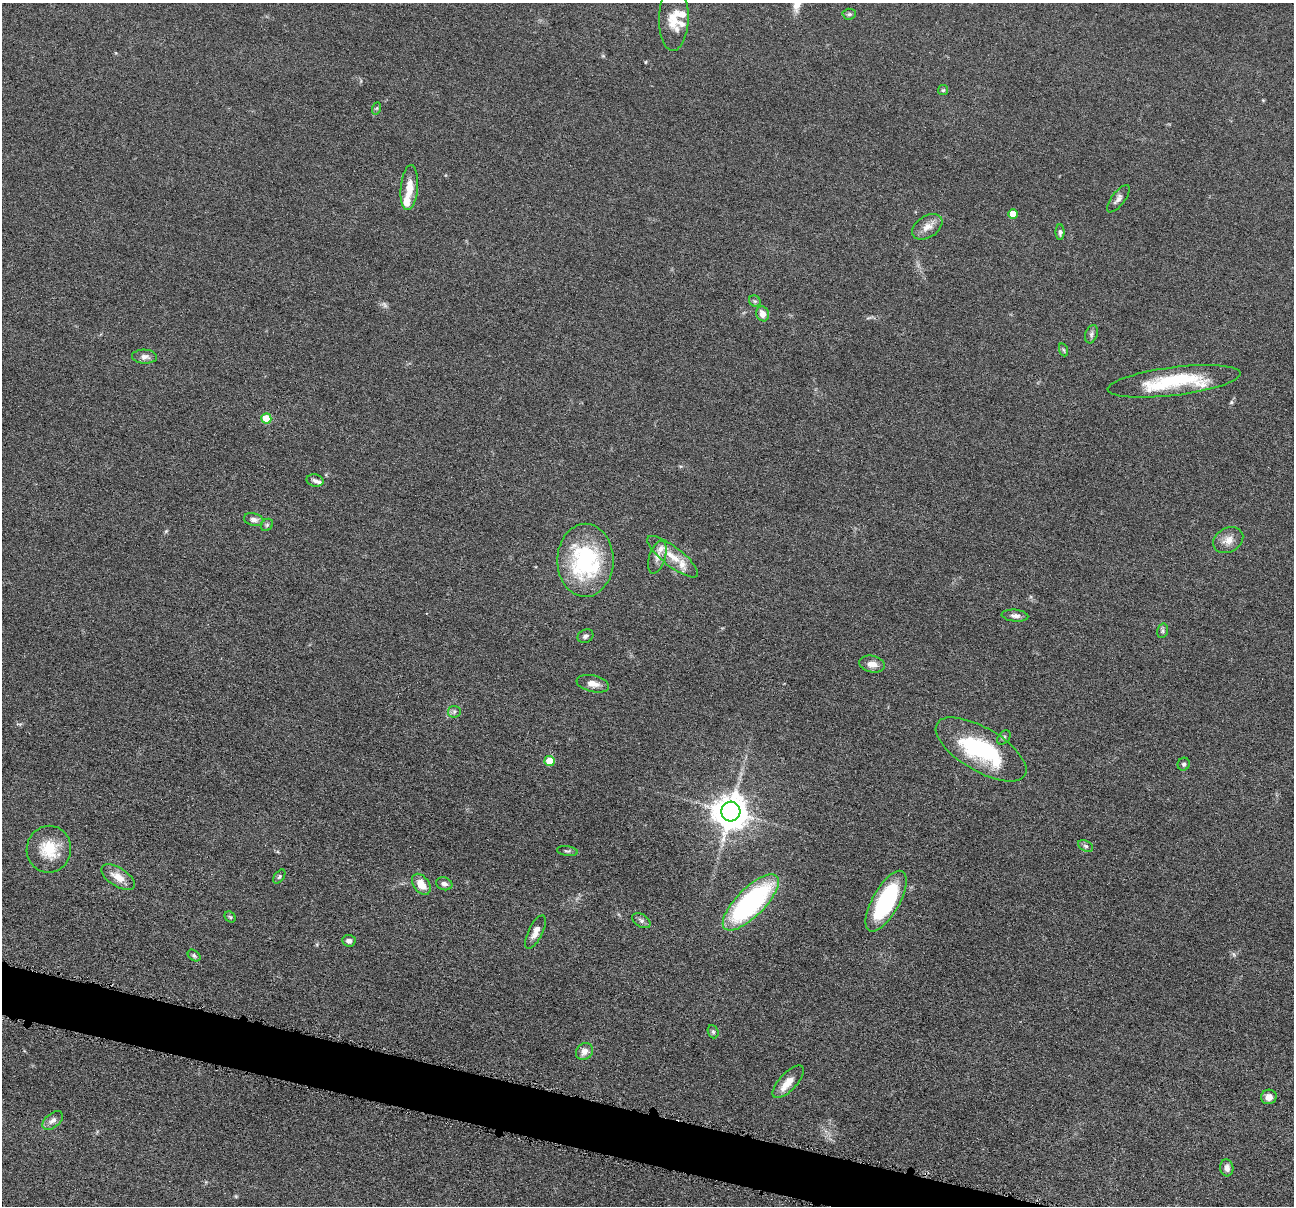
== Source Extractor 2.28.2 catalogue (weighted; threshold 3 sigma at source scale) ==
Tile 6 of 4 x 4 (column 2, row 2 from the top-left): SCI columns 1298-2589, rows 2660-3863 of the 5180 x 5196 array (HDU 1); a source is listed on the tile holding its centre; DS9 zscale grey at full resolution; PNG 1296 x 1208 px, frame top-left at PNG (2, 3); each listed source drawn as its Kron ellipse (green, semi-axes under 4 px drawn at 4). Shown black and unused: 3% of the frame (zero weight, under 4 of 8 exposures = <1% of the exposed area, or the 3 px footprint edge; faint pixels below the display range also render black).
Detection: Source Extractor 2.28.2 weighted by HDU 2 'WHT'; one run over the whole footprint, this tile lists its part. Background 0.0365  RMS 0.0033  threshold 0.0134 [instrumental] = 3 sigma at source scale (4.09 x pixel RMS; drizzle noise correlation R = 1.36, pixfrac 0.8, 0.05/0.05 arcsec/px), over >= 5 px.
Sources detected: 64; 1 too faint to see at this stretch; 1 inside a brighter object's white glare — neither listed nor drawn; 8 inside a brighter listed object's ellipse — not listed separately; the other 54 listed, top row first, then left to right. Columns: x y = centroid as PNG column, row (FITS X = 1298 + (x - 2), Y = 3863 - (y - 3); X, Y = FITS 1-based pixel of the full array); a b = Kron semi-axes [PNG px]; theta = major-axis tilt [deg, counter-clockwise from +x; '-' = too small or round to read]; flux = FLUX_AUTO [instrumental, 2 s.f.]
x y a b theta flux
849 14 7 5 3 0.6
674 18 32 15 89 6.3
943 90 5 5 - 0.42
377 108 6 4 71 0.43
409 188 22 8 85 4.7
1118 199 16 6 52 1.4
1013 214 5 5 - 3.3
927 227 16 10 33 2.9
1060 232 8 4 89 0.65
755 301 6 5 - 0.61
763 314 7 6 - 2.6
1091 334 9 6 70 0.88
1064 350 7 4 -70 0.4
144 357 12 7 -3 1.6
1174 381 67 14 7 21
266 418 5 5 - 7.3
315 480 8 6 -12 1
254 520 10 6 -13 1.5
267 525 7 5 45 0.62
1228 540 16 12 28 2.9
657 557 17 8 72 2.1
673 557 31 9 -38 5.4
585 560 36 28 89 34
1015 616 13 6 -5 1.3
1162 631 7 5 75 0.61
585 636 8 6 27 0.91
872 664 13 8 -11 2.3
593 684 16 8 -13 2.6
454 712 6 6 - 0.71
1004 738 8 5 48 0.64
981 749 51 21 -31 32
550 761 5 5 - 8.7
1184 764 6 6 - 0.67
731 811 10 9 - 660
1086 846 8 5 -26 0.75
49 849 23 22 - 9.3
567 851 10 4 -7 0.61
118 877 19 9 -32 3.9
279 877 8 4 54 0.53
421 884 11 8 -53 4.1
444 884 8 6 -21 1
886 901 34 13 61 32
751 902 37 14 45 55
230 917 6 5 - 0.43
641 921 10 6 -32 0.98
535 932 18 7 64 2.2
349 941 7 6 - 1.1
194 955 7 5 -38 0.62
713 1032 7 5 -69 0.54
584 1051 9 8 - 2.1
788 1082 21 8 47 3.5
1269 1097 8 7 - 2
53 1121 12 7 39 1.6
1227 1168 8 6 -82 1.5